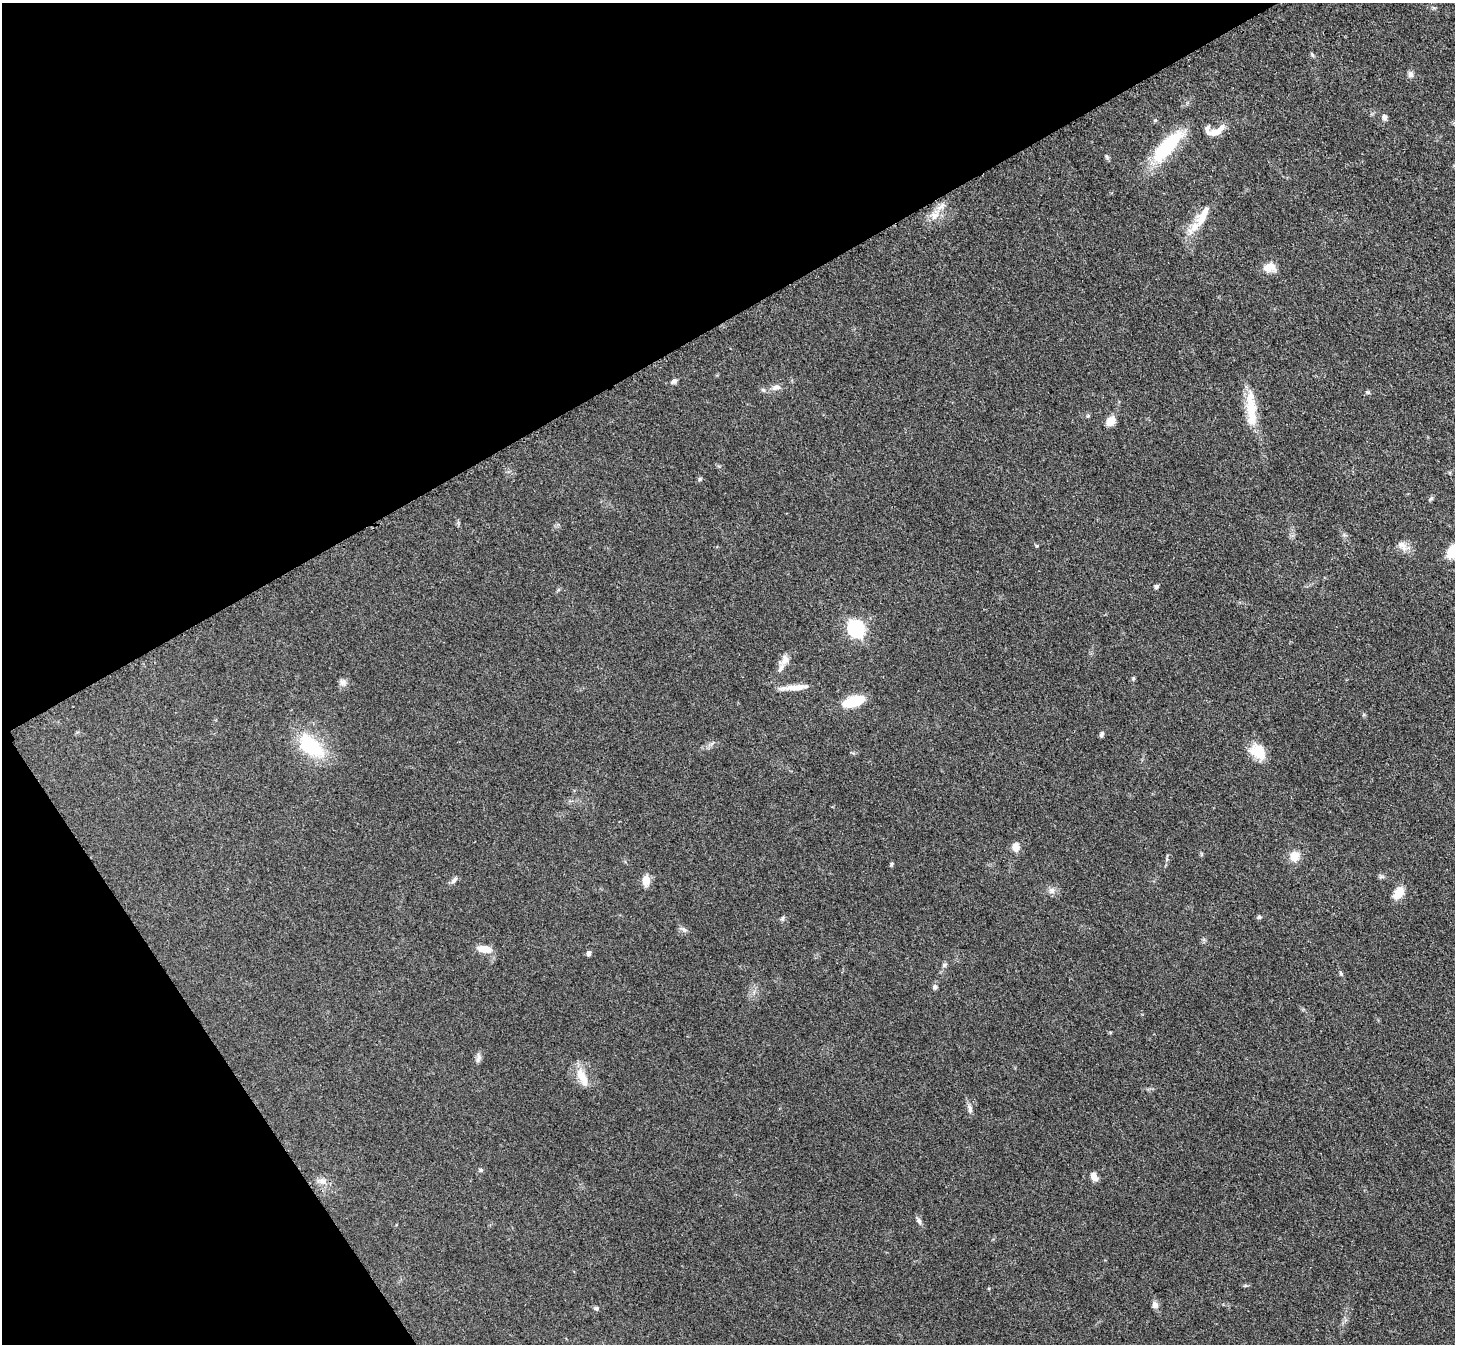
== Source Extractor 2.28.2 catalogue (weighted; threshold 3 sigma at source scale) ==
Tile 5 of 4 x 4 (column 1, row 2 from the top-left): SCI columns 17-1469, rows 2990-4331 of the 5847 x 5841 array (HDU 1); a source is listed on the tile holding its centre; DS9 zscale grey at full resolution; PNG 1457 x 1346 px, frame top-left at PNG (2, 3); no overlay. Shown black and unused: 31% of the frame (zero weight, under 3 of 4 exposures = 2% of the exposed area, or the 3 px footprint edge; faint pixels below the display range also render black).
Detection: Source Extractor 2.28.2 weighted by HDU 2 'WHT'; one run over the whole footprint, this tile lists its part. Background 0.0921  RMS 0.0063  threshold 0.0282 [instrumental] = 3 sigma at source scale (4.5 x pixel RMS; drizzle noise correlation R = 1.50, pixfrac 1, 0.05/0.05 arcsec/px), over >= 5 px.
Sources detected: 57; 4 inside a brighter listed object's ellipse — not listed separately; the other 53 listed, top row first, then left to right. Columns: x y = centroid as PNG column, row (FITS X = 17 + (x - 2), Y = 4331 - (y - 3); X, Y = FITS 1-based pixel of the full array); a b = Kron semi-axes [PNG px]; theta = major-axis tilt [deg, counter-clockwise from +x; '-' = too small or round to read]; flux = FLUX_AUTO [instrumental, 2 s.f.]
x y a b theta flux
1312 55 7 4 -70 0.9
1410 74 8 7 - 2.1
1384 117 8 6 -76 1.7
1215 132 18 8 16 5.9
1167 146 45 15 48 38
1107 157 7 5 -51 1.1
935 215 14 10 28 6.3
1203 215 33 11 63 12
1269 267 17 11 2 6.4
674 381 7 6 - 1.8
776 387 13 7 6 3.2
763 390 6 5 - 1.2
1368 392 6 4 -18 0.81
1251 409 51 11 -87 18
1110 421 10 7 39 8.3
700 479 5 5 - 0.89
1431 498 7 5 53 1.1
1402 545 16 10 -43 4.6
1037 546 5 4 - 0.66
1453 552 15 11 54 16
1156 587 5 5 - 1.4
856 629 7 7 - 180
785 659 16 9 81 4.7
343 682 9 9 - 2.6
796 687 29 7 4 8.1
854 701 16 7 18 37
1101 735 7 4 66 1.3
311 746 41 21 -40 33
1258 752 21 16 -49 12
1016 847 9 8 - 5
1294 856 12 11 - 7.4
892 864 6 4 89 0.85
454 880 9 6 46 1.9
646 881 15 10 -89 5
1052 890 9 8 - 2.7
1399 893 12 8 60 10
1259 917 6 4 -9 1.2
782 919 8 5 83 1.2
484 949 18 9 -9 6.8
589 953 5 4 - 2.5
944 965 7 5 36 1.2
1341 973 7 4 -70 0.9
935 987 7 6 - 1.4
478 1058 13 6 70 2.3
582 1077 26 10 -64 9.7
970 1109 13 6 -82 2.3
481 1170 6 5 - 0.97
1094 1176 9 6 -64 4.4
322 1181 16 8 -14 3.9
919 1221 8 6 -63 1.8
1245 1286 6 4 19 0.8
1155 1305 8 6 -68 3.3
596 1309 5 5 - 1.4
Isophote crosses this tile's border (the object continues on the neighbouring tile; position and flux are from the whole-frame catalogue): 1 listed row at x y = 1453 552
Unlisted compact peaks at least as high as the median listed source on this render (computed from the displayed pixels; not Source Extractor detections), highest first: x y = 1133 678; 1088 416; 683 929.